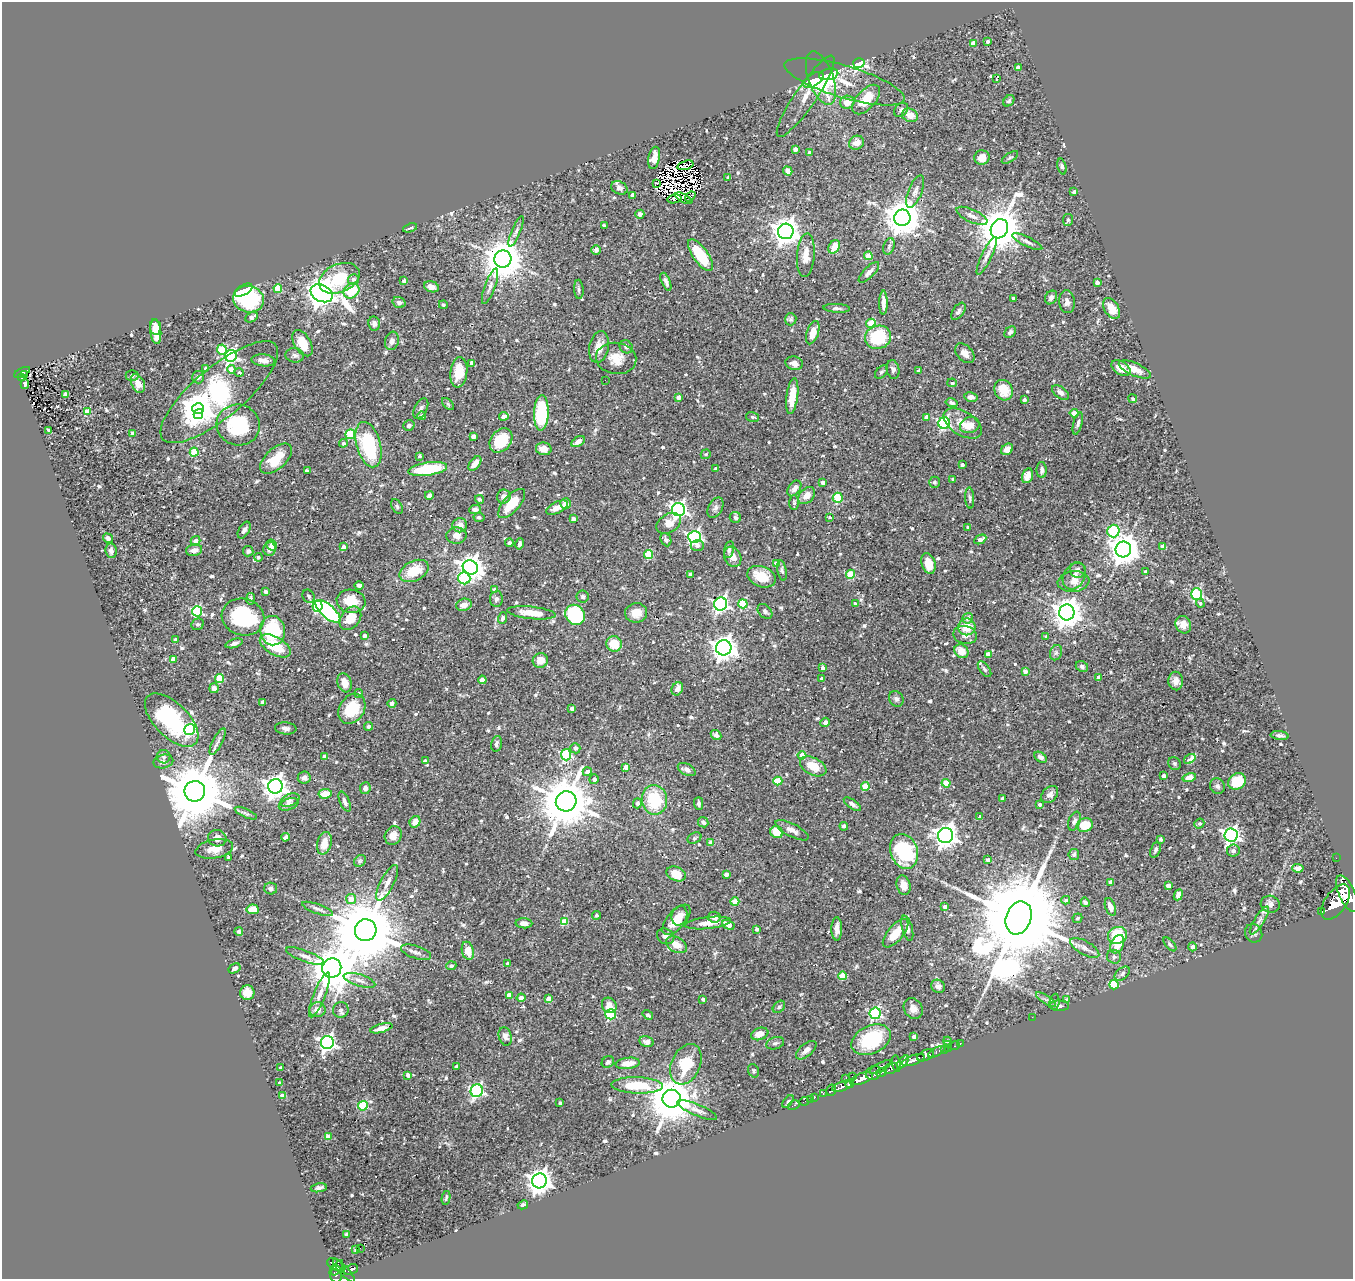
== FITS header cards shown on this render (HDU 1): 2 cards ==
NAXIS1  =                 1351
NAXIS2  =                 1277

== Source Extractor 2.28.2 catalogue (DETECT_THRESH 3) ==
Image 1351 x 1277 px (HDU 1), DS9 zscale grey, 1 PNG px = 1 image px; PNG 1355 x 1281 px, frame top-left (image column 1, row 1277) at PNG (2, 2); each listed source drawn as its Kron ellipse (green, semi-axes under 4 px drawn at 4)
Background 0.492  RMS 0.029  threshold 0.0855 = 3 sigma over >= 5 px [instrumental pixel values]
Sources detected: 729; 7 with non-positive FLUX_AUTO (blend fragments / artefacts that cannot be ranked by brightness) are neither listed nor drawn; of the other 722, the 500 brightest by FLUX_AUTO listed and drawn (222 fainter detections omitted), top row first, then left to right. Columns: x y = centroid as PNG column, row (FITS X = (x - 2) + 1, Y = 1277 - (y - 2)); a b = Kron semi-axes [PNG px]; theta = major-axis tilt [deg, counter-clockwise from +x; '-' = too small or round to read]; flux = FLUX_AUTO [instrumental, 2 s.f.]
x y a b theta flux
988 41 4 3 - 7.3
973 43 4 4 - 16
859 63 6 5 - 280
1018 68 4 4 - 22
829 74 10 5 13 41
821 78 28 12 -70 100
996 78 3 3 - 26
813 80 11 6 33 52
845 82 62 16 -17 55
806 96 48 10 56 30
866 100 18 9 48 46
1009 101 6 4 46 4.3
847 102 7 6 - 21
901 110 8 6 47 6.2
910 115 8 6 -24 19
856 143 8 6 29 16
795 149 4 4 - 8.5
809 152 3 3 - 5.9
1010 157 9 4 33 3.5
654 158 11 5 78 18
982 158 7 7 - 16
685 165 8 3 16 4.1
1062 166 8 4 -75 3.8
788 171 5 4 - 8.7
728 178 4 3 - 5
657 184 3 2 - 3.5
619 188 8 6 -24 5.4
915 191 17 7 68 11
1074 192 4 3 - 3.5
632 195 4 4 - 9.2
690 197 6 3 38 7
684 198 9 3 -28 6
674 199 7 3 12 7.6
640 214 4 4 - 8.2
972 216 17 6 -25 12
902 218 8 8 - 4900
1068 220 6 5 - 4.3
604 226 4 3 - 3.8
410 228 7 3 19 3.4
999 229 10 8 62 7300
516 231 16 4 67 6.7
786 231 8 7 - 2000
1027 242 16 4 -26 7.7
889 246 9 5 71 5
834 247 7 5 60 28
596 250 5 4 - 6.2
700 255 18 7 -55 78
806 255 22 9 86 24
868 256 4 4 - 37
987 256 20 5 65 12
503 259 8 8 - 5800
869 272 13 5 45 9.7
339 278 21 14 24 80
353 279 5 5 - 7
404 281 4 4 - 5.1
666 282 9 4 -67 6.5
1097 283 3 3 - 8.4
490 286 18 5 70 8.8
432 287 7 5 -16 13
278 288 4 4 - 63
579 289 10 5 -86 4.7
243 290 10 5 30 15
352 291 8 7 - 59
322 293 11 8 -27 2500
1051 297 7 5 58 7.6
1013 298 3 3 - 5.9
249 299 15 13 -14 190
399 302 6 5 - 4.7
1067 302 11 7 -84 8.5
883 303 12 4 90 13
443 305 4 4 - 3.8
837 308 13 4 -3 5.9
1112 308 11 7 -58 21
958 311 10 5 55 6.1
252 317 7 5 29 6.9
791 319 6 5 - 4
374 323 7 6 - 6.7
871 323 5 4 - 52
155 327 7 5 -81 15
156 332 12 5 -85 31
1010 332 6 5 - 5.2
813 333 12 6 71 27
878 337 13 11 17 100
392 341 9 7 72 10
303 343 14 8 -59 35
599 347 16 10 79 21
626 347 7 6 - 4.8
222 350 5 5 - 57
965 353 11 7 -46 13
295 355 9 7 -8 7
231 356 6 5 - 330
616 358 20 15 -8 29
263 360 12 6 -5 10
472 363 4 4 - 16
794 363 9 7 -9 12
1121 368 10 6 -31 19
206 369 4 3 - 9.5
231 369 4 4 - 17
1135 369 17 6 -24 20
893 370 9 6 -79 6
918 371 3 3 - 6.1
22 372 9 3 28 87
239 372 5 4 - 4
459 372 15 8 84 39
881 372 7 5 50 4.7
24 374 4 3 - 22
132 376 6 5 - 4
198 377 6 6 - 5.3
22 378 4 3 - 16
605 380 2 2 - 3.5
138 383 10 6 -66 21
952 383 5 4 - 5.2
25 384 5 4 - 6.4
1004 390 10 9 - 36
219 392 73 25 40 410
1060 392 9 5 -37 7.9
65 395 4 4 - 14
792 396 18 5 82 40
678 397 4 3 - 11
971 397 6 5 - 8.5
1133 399 4 4 - 4
1024 400 4 3 - 7.1
952 403 6 4 -14 4.8
448 404 7 4 -45 3.6
198 409 6 5 - 2700
421 409 11 6 62 7.2
87 412 4 4 - 42
541 413 17 7 87 100
1074 413 4 4 - 19
198 414 5 4 - 200
422 416 4 4 - 9.4
504 416 4 4 - 12
753 417 6 5 - 3.4
926 417 4 4 - 9.9
944 423 6 5 - 260
963 423 21 12 -32 26
1078 423 11 4 75 5.7
238 425 22 20 -19 120
970 425 10 8 20 19
409 426 6 5 - 4.3
49 430 4 3 - 4.1
133 433 4 4 - 12
350 434 5 4 - 93
473 436 4 3 - 9.9
501 440 13 10 51 65
578 441 7 4 31 12
343 443 4 4 - 5.3
368 445 23 12 -74 130
544 449 8 6 -11 18
1007 449 6 5 - 12
194 452 4 4 - 74
706 454 5 4 - 3.7
419 456 3 3 - 4.6
276 459 19 10 42 43
475 464 8 5 51 17
962 465 4 3 - 6.1
428 469 19 6 9 100
715 469 3 3 - 5.3
1042 470 8 5 -90 6.7
307 471 4 3 - 8.5
1027 476 8 5 73 16
953 480 4 3 - 3.9
823 482 4 3 - 9.7
934 482 5 5 - 4
794 488 9 5 54 9
429 495 4 3 - 6.8
807 496 10 7 47 17
504 497 7 6 - 10
838 498 5 5 - 100
970 498 10 4 -86 4.1
479 499 4 3 - 4.2
794 502 7 5 89 3.6
512 503 18 8 49 50
565 504 5 5 - 16
397 506 8 5 -64 3.9
557 508 12 5 24 18
715 508 11 7 62 7.8
475 509 6 4 6 7.4
679 510 7 6 - 580
479 517 5 4 - 3.8
735 517 6 5 - 4.6
830 517 3 3 - 6.9
573 519 4 4 - 10
669 523 13 9 32 17
460 525 7 7 - 15
968 527 4 3 - 4.9
244 530 9 5 60 7.4
1113 531 6 6 - 160
456 535 10 8 4 16
694 537 6 6 - 390
108 538 5 4 - 6.5
980 539 6 4 26 9.8
666 540 7 5 -65 4.6
196 541 5 4 - 13
509 543 4 4 - 5.6
519 544 6 4 78 4.7
272 545 6 5 - 11
697 545 7 5 0 9.3
1163 546 4 4 - 19
344 547 4 3 - 10
269 549 7 6 - 11
729 549 8 5 77 5.2
1123 549 8 8 - 2900
194 550 8 5 13 13
111 551 7 5 -83 6.8
248 551 5 5 - 5.7
648 555 4 4 - 68
258 557 4 4 - 5
733 557 10 8 -62 14
776 564 4 4 - 23
928 564 10 6 -74 29
470 567 8 7 - 1700
782 570 10 4 -81 4.3
1078 570 8 7 - 8.2
414 571 15 10 26 45
1145 572 3 3 - 4.2
690 574 4 3 - 3.4
850 574 4 4 - 78
1074 576 14 10 57 19
761 577 14 10 -22 40
464 578 6 6 - 140
1073 581 16 10 7 20
359 585 5 4 - 5
495 590 4 4 - 14
266 592 3 3 - 6.5
1197 594 6 5 - 130
309 596 7 5 -56 4.1
583 597 6 6 - 3.8
250 599 6 3 81 3.8
496 599 8 6 83 6.2
351 601 14 11 -9 40
855 603 4 3 - 3.7
1200 603 5 4 - 3.9
721 604 6 6 - 500
743 604 4 4 - 88
464 605 8 6 16 15
318 606 5 5 - 170
197 611 5 5 - 190
328 611 16 6 -42 310
765 611 8 6 -44 5.2
1067 612 8 7 - 2700
531 613 24 6 -6 36
636 613 11 9 7 21
575 615 10 9 - 170
243 617 21 18 -16 190
350 618 13 9 52 38
502 618 6 4 70 5.2
968 618 5 5 - 8.4
198 624 6 5 - 3.7
1183 625 9 7 -64 18
967 627 9 8 - 34
273 631 15 12 -81 140
364 635 3 3 - 6.1
965 635 12 9 -13 11
1046 636 3 3 - 3.7
176 640 4 4 - 11
234 643 9 4 18 6.2
614 644 8 7 - 37
275 646 17 9 -30 58
724 648 7 7 - 1700
961 651 7 6 - 21
1056 653 8 6 70 4.6
988 654 4 3 - 13
173 659 4 4 - 19
540 660 8 7 - 20
1082 667 6 5 - 4.9
823 668 4 3 - 8.5
984 669 9 4 -53 4
1025 671 4 4 - 10
1098 677 4 3 - 6.8
219 679 4 4 - 81
822 679 4 3 - 5.6
482 680 4 4 - 25
1176 681 9 7 -85 11
345 683 10 7 -72 17
214 688 5 5 - 8.5
677 689 7 5 63 16
359 693 4 4 - 3.6
896 699 8 7 - 5.8
263 702 4 3 - 8.7
392 703 4 4 - 5.4
572 708 3 3 - 8.8
352 709 16 12 57 61
172 720 33 17 -45 170
825 722 5 4 - 10
368 726 4 4 - 4.8
286 728 11 6 -5 7.6
190 730 6 5 - 260
716 735 6 4 -41 6.1
1280 735 9 4 -7 5.6
218 742 15 5 63 7.3
496 744 8 5 77 6.1
575 748 5 5 - 9
566 755 5 5 - 150
802 755 4 4 - 26
164 757 7 7 - 5.6
325 757 4 4 - 12
1041 757 7 4 -36 6.7
1190 759 6 4 33 27
163 761 10 6 14 6.4
425 761 4 3 - 4.9
1174 763 7 6 - 3.9
813 766 14 8 -28 35
626 767 4 4 - 20
687 770 10 5 -27 8.3
587 772 4 4 - 12
1163 776 3 3 - 6.1
1189 777 7 4 16 37
304 778 6 6 - 7.7
594 779 5 4 - 7.1
778 781 4 4 - 54
1237 781 9 7 34 60
946 783 4 4 - 34
275 786 7 7 - 1600
865 786 4 4 - 52
1217 786 8 7 - 5.7
365 788 6 5 - 6.9
195 791 10 10 - 19000
325 794 7 4 8 27
1050 794 10 7 46 8.9
1003 799 3 3 - 6.8
290 800 10 6 22 6.3
654 800 15 12 -83 92
566 801 10 10 - 11000
345 802 10 5 -68 7.7
637 803 5 4 - 4.3
699 803 6 4 -89 5.1
289 804 10 5 18 8.6
852 804 10 4 -35 5.3
1040 805 4 3 - 5.8
246 813 12 4 -25 4.5
980 817 4 3 - 8.1
1074 821 10 5 70 6.2
415 822 6 5 - 17
703 822 5 5 - 6.1
1199 824 5 4 - 4
1085 825 8 6 15 42
844 826 4 4 - 5
792 830 18 6 -27 13
777 832 6 6 - 37
393 835 9 8 - 15
946 835 7 7 - 1400
1231 835 6 6 - 680
285 837 4 4 - 4.2
217 838 9 8 - 11
694 838 7 5 27 4.2
1161 839 4 3 - 6.4
324 843 11 7 75 20
711 843 4 4 - 23
214 849 19 9 11 21
1155 850 8 5 69 4.8
904 851 18 13 -70 170
1233 851 6 6 - 6.9
1074 854 5 5 - 3.6
229 858 4 3 - 8.7
1336 858 2 2 - 6.1
988 860 4 3 - 8.4
360 861 6 5 - 3.6
1298 868 6 4 -5 14
676 874 10 7 -24 35
726 874 4 3 - 11
1110 882 4 4 - 7.9
387 883 20 7 63 13
903 885 10 7 -75 18
1168 886 4 4 - 17
271 888 6 6 - 6.2
1347 894 19 8 -66 4800
1178 895 6 4 65 12
351 899 5 5 - 22
1066 900 4 4 - 3.5
735 902 4 4 - 42
1085 902 5 4 - 4.3
1336 902 20 10 56 5200
1270 904 10 8 -13 9.7
945 907 4 3 - 11
1110 907 9 5 -70 15
253 909 6 5 - 21
318 909 16 5 -20 7.6
1322 912 3 2 - 81
596 915 4 3 - 4.2
679 916 10 8 74 22
714 917 6 5 - 9.7
1019 918 17 12 70 51000
1077 918 5 4 - 4.9
676 920 18 9 49 45
1259 920 16 5 58 11
564 922 4 4 - 45
524 923 8 5 -3 11
708 923 23 6 6 21
728 925 6 4 -29 19
907 928 13 5 -75 8.6
757 929 4 3 - 5.8
837 929 11 5 -89 12
366 930 11 10 - 23000
239 932 4 3 - 5.9
895 933 17 7 50 33
1254 933 9 8 - 6.1
1117 935 9 8 - 78
666 936 9 7 -31 7.9
1117 944 10 6 66 35
1170 944 8 4 -48 3.6
676 945 11 7 -29 21
1192 947 4 4 - 6.7
1085 948 16 7 -29 12
468 951 9 6 -76 25
416 952 16 6 -18 9.7
305 956 20 5 -20 11
1114 957 7 6 - 5.8
507 964 3 3 - 4.5
451 966 5 4 - 3.6
234 968 6 4 31 5.9
332 968 10 9 - 7100
1122 974 9 5 40 5.5
843 976 4 4 - 52
359 980 16 6 -17 11
1114 985 4 4 - 110
938 986 7 6 - 7.8
247 993 7 7 - 20
319 995 24 6 68 17
509 995 4 4 - 18
521 998 4 4 - 26
549 999 4 4 - 21
703 999 3 3 - 4.1
1046 1000 12 3 -33 5.8
1067 1000 4 3 - 7.9
1054 1002 8 5 84 3.9
609 1005 8 7 - 18
1059 1006 10 5 -1 4.8
779 1007 7 5 46 4.9
913 1008 11 9 -57 13
317 1010 8 7 - 12
341 1010 8 7 - 5.3
875 1013 5 5 - 270
611 1014 5 5 - 170
648 1015 5 4 - 5.4
1032 1017 2 2 - 48
381 1028 11 4 16 13
760 1034 9 6 19 18
505 1036 9 6 -73 10
914 1037 4 3 - 8.4
871 1040 21 14 26 120
947 1041 4 3 - 5.8
647 1042 7 5 -13 7.6
327 1043 6 6 - 580
775 1043 9 6 18 5.9
960 1043 3 3 - 20
948 1045 3 2 - 7.1
955 1046 5 3 - 20
948 1048 3 2 - 23
806 1050 12 6 40 10
944 1050 3 2 - 19
936 1052 9 2 29 79
926 1055 9 5 26 1600
913 1060 12 4 21 1300
608 1062 6 5 - 5.7
903 1062 8 4 50 430
628 1063 12 5 7 24
686 1064 21 14 66 70
896 1064 8 3 -81 400
456 1066 4 3 - 4.6
880 1067 12 4 29 230
280 1068 3 3 - 6
891 1069 7 5 29 440
753 1071 7 5 -70 3.4
881 1072 5 3 - 370
873 1073 8 7 - 880
408 1075 4 3 - 9.8
852 1077 3 2 - 66
846 1078 3 2 - 22
861 1079 12 5 19 2700
279 1083 3 3 - 4.1
850 1084 4 3 - 520
637 1085 26 8 -2 75
842 1086 10 4 20 2000
831 1090 6 4 73 290
477 1091 6 6 - 360
823 1093 4 3 - 120
282 1096 4 4 - 19
814 1097 3 3 - 35
672 1099 9 9 - 8700
811 1099 3 2 - 15
788 1101 7 3 52 3.9
804 1101 5 2 - 13
560 1103 3 3 - 3.9
794 1105 6 3 31 17
363 1106 5 5 - 120
697 1110 21 5 -23 12
328 1137 4 4 - 28
540 1181 7 7 - 1700
319 1188 8 4 9 5.2
446 1198 7 3 79 3.6
523 1205 5 4 - 4.7
347 1234 4 3 - 5.1
360 1248 2 2 - 430
356 1250 3 3 - 4.8
335 1264 9 5 -27 290
337 1268 8 2 58 280
351 1269 8 5 21 190
344 1271 15 4 -46 240
336 1274 9 6 -82 550
At the frame edge (FLAGS 8, measured only in part): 1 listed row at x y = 1347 894
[222 fainter detections neither listed nor drawn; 7 non-positive-flux detections neither listed nor drawn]